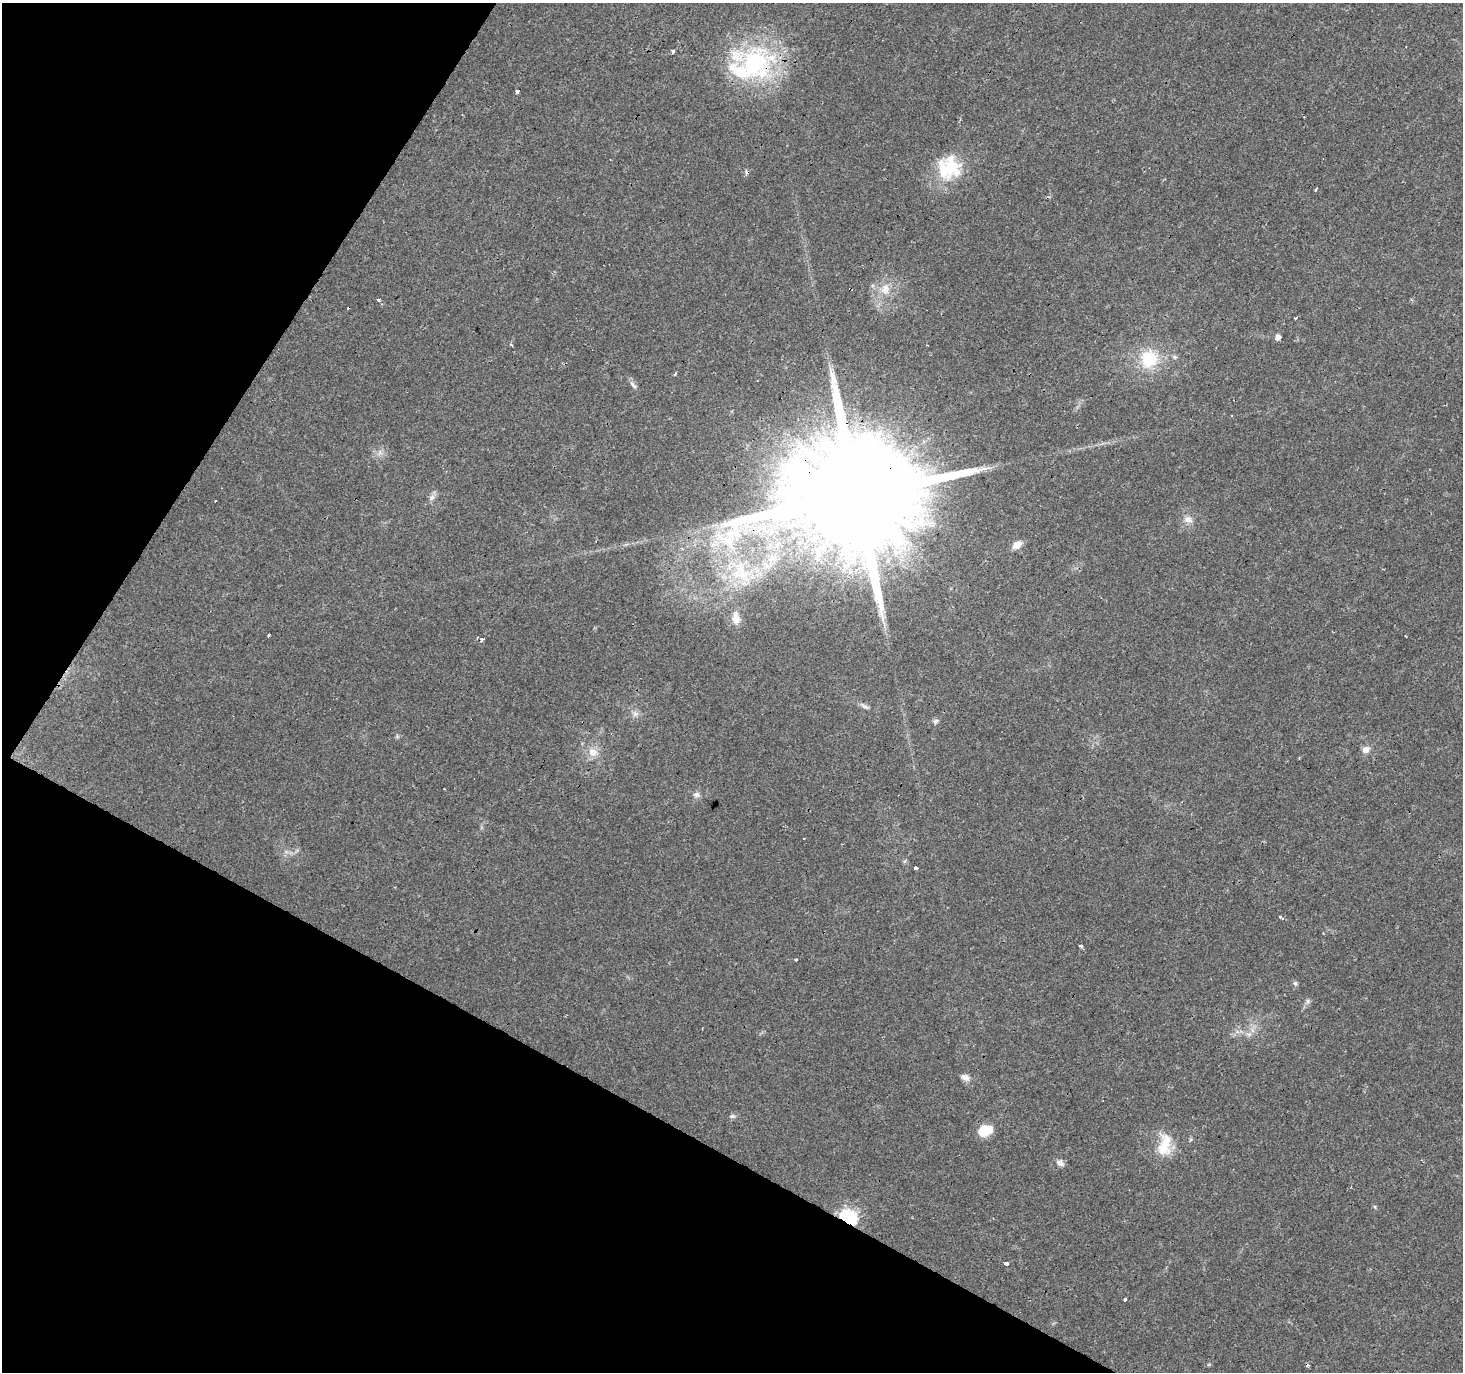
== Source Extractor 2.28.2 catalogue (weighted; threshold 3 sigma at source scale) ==
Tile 9 of 4 x 4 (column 1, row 3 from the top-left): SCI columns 4-1464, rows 1626-2995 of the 5848 x 5924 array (HDU 1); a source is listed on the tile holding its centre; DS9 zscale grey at full resolution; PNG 1465 x 1374 px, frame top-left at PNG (2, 3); no overlay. Shown black and unused: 27% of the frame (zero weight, under 3 of 4 exposures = <1% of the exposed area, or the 3 px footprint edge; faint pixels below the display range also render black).
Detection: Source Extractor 2.28.2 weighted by HDU 2 'WHT'; one run over the whole footprint, this tile lists its part. Background 0.0278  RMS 0.0032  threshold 0.0145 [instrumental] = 3 sigma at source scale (4.5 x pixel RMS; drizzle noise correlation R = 1.50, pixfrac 1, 0.0396/0.0396 arcsec/px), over >= 5 px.
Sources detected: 52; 7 cosmic-ray / hot-pixel residue — not listed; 1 inside a brighter listed object's ellipse — not listed separately; the other 44 listed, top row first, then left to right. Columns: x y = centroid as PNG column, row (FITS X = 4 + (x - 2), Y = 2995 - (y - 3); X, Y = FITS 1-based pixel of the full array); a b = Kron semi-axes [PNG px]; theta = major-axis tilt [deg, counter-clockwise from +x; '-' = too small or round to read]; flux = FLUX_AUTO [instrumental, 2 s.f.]
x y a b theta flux
673 51 3 3 - 2.7
754 63 52 45 -74 46
518 92 3 3 - 12
949 167 31 30 - 17
1316 189 3 3 - 0.58
885 289 16 12 74 4.6
379 300 6 4 -16 0.65
1296 318 3 3 - 1
1277 337 5 5 - 1.8
1174 357 7 5 -20 0.65
1149 359 23 22 - 14
633 385 13 4 -45 1
380 452 7 4 72 0.91
432 497 9 7 29 1.3
856 497 40 26 52 19000
1188 519 12 9 -22 2.2
715 543 15 9 32 3.7
1017 545 11 8 34 2.8
738 574 44 15 -15 15
736 618 15 9 -86 3.2
269 636 3 3 - 0.95
482 639 4 3 - 7
865 707 11 6 -16 1.1
635 714 9 8 - 1.4
935 721 7 6 - 0.88
1366 749 11 10 - 1.8
593 752 13 11 -25 3.5
696 794 9 7 -4 1.3
804 839 3 3 - 1.7
916 867 3 3 - 26
1281 917 7 3 -32 0.51
1081 946 3 3 - 1.5
796 959 4 3 - 0.5
1295 983 7 5 -74 0.73
1308 1001 7 6 - 0.86
1249 1034 8 5 10 1.1
965 1077 13 8 -18 1.8
732 1116 8 6 1 0.78
985 1130 13 10 12 8.8
1165 1145 33 17 79 8.8
1060 1163 9 6 -31 1.6
848 1218 7 6 - 94
1006 1264 3 3 - 2.8
1125 1299 3 3 - 6.2
Overlapping masked pixels (flux is a lower limit): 4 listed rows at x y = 754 63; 856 497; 482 639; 848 1218